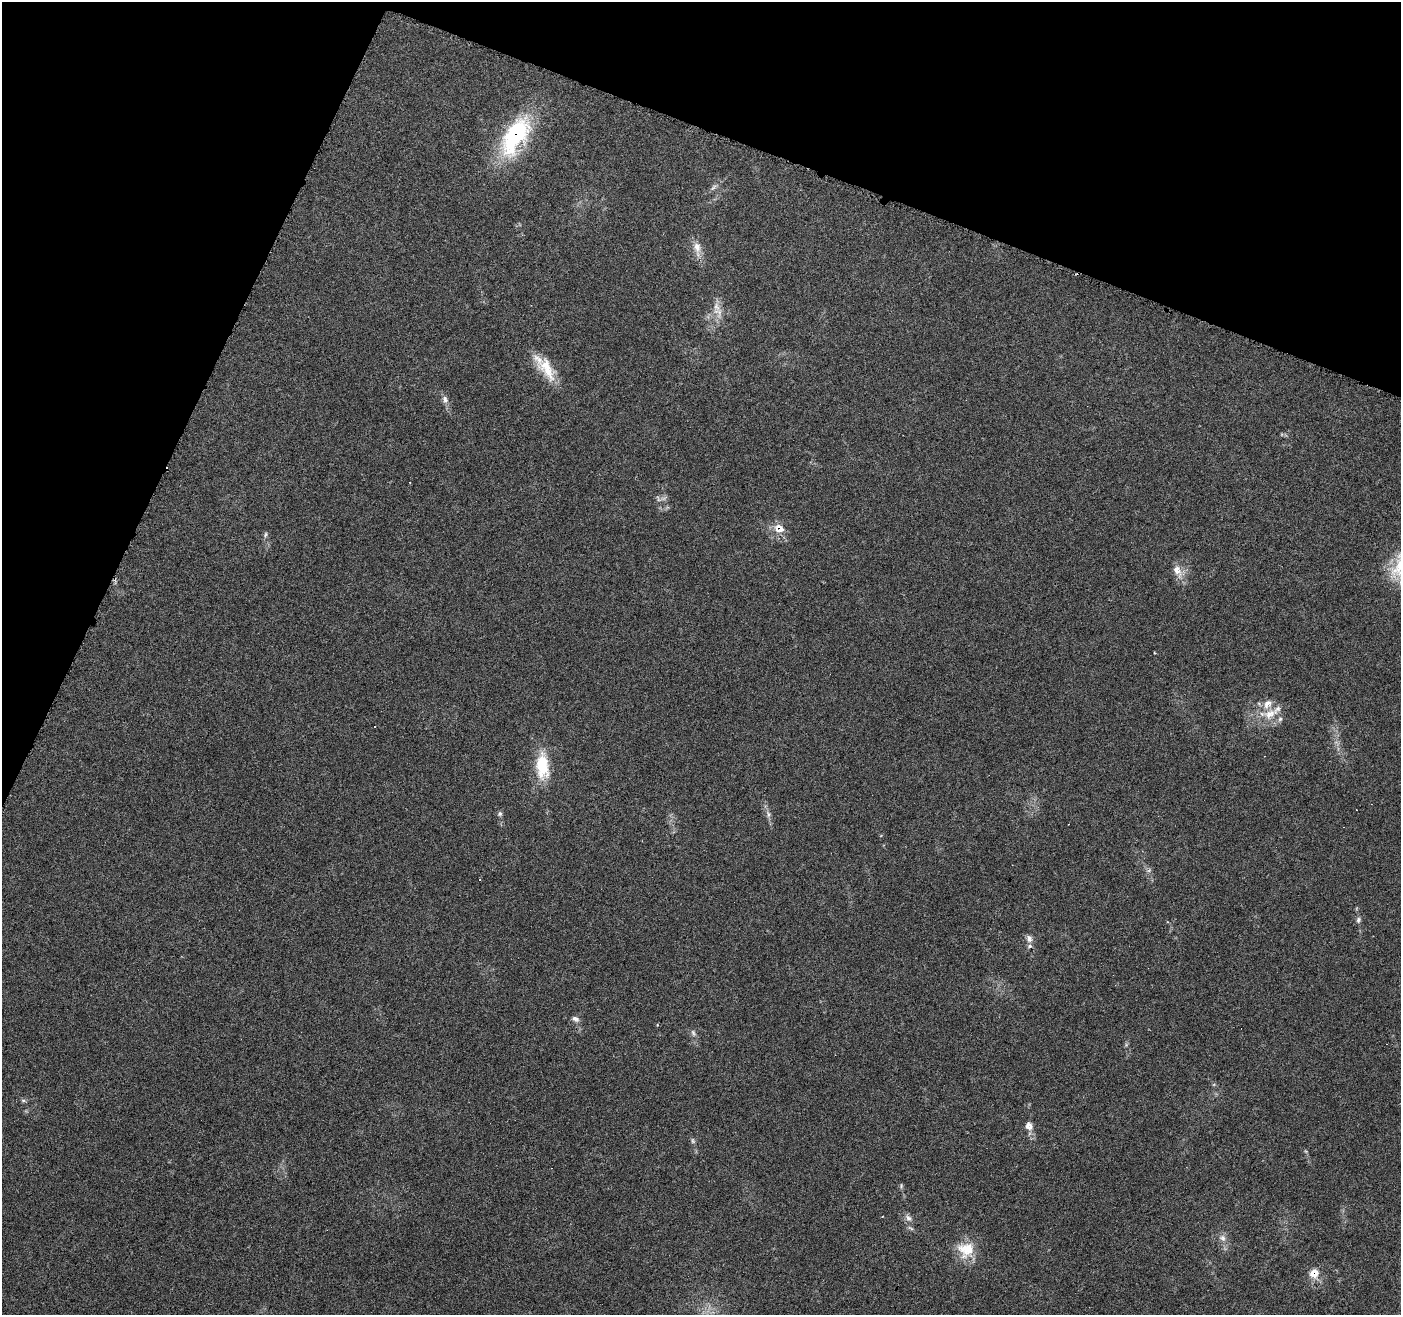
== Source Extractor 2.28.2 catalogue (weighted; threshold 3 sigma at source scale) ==
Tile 2 of 4 x 4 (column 2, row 1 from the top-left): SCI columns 1401-2799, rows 4152-5464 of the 5607 x 5733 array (HDU 1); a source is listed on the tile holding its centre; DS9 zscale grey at full resolution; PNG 1403 x 1317 px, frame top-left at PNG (2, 2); no overlay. Shown black and unused: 20% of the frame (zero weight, under 4 of 7 exposures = <1% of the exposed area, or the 3 px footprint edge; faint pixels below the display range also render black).
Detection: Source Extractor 2.28.2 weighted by HDU 2 'WHT'; one run over the whole footprint, this tile lists its part. Background 0.0591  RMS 0.0033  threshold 0.0133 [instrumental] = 3 sigma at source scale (4.09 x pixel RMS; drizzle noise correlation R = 1.36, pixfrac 0.8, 0.0396/0.0396 arcsec/px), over >= 5 px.
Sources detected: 36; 1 too faint to see at this stretch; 4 cosmic-ray / hot-pixel residue — not listed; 4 inside a brighter listed object's ellipse — not listed separately; the other 27 listed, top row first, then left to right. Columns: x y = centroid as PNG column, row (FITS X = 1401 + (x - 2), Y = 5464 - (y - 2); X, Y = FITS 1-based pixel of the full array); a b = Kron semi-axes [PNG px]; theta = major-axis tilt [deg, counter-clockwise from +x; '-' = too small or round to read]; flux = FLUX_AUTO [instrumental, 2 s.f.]
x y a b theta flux
515 136 51 24 59 32
713 187 11 4 45 0.87
697 247 18 9 -78 3
718 312 18 12 -69 3.7
547 368 33 16 -60 8.3
445 399 10 7 -64 1.4
664 498 10 5 21 0.92
779 529 15 12 -23 3.7
265 534 7 4 71 0.58
1177 571 20 11 -62 3.5
1270 714 20 13 23 5.9
375 726 3 2 - 0.22
542 766 33 16 -87 11
500 814 7 6 - 0.65
768 814 10 6 -67 1.2
1358 920 8 6 68 0.75
1029 939 9 8 - 1.4
575 1019 10 6 -26 1.1
693 1033 10 5 -59 0.86
23 1100 6 4 0 0.51
1029 1126 11 9 -69 2
693 1141 8 5 -72 0.63
901 1186 7 5 81 0.48
908 1218 12 7 -51 1.4
1222 1238 11 9 -47 1.7
966 1249 23 21 -6 7.9
1314 1273 7 7 - 5.6
Overlapping masked pixels (flux is a lower limit): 3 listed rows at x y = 515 136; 779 529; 1314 1273